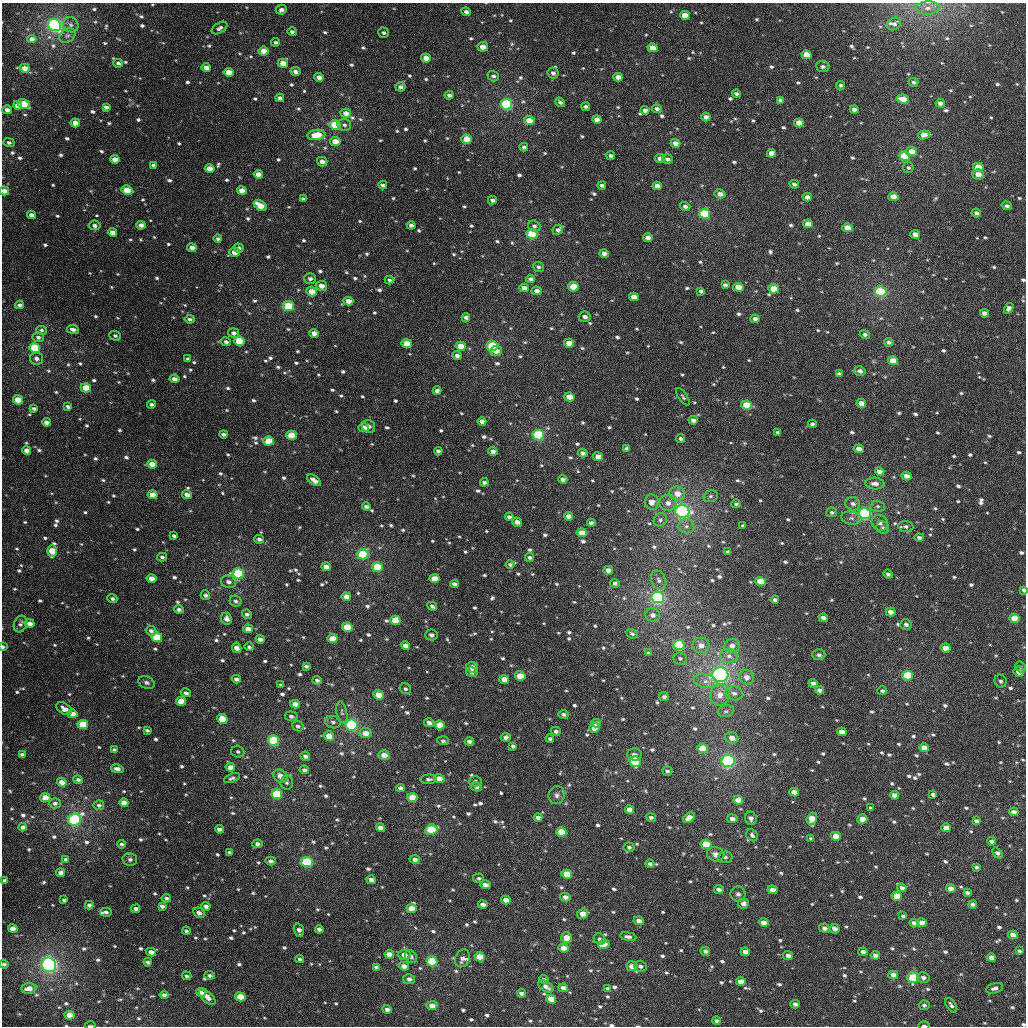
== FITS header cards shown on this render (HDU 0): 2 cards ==
NAXIS1  =                 1024
NAXIS2  =                 1024

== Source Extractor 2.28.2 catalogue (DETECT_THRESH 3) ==
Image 1024 x 1024 px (HDU 0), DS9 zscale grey, 1 PNG px = 1 image px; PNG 1028 x 1028 px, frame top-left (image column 1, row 1024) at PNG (2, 3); each listed source drawn as its Kron ellipse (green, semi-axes under 4 px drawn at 4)
Background 3010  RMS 68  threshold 204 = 3 sigma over >= 5 px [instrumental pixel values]
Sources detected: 1074; of the 1074, the 500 brightest by FLUX_AUTO listed and drawn (574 fainter detections omitted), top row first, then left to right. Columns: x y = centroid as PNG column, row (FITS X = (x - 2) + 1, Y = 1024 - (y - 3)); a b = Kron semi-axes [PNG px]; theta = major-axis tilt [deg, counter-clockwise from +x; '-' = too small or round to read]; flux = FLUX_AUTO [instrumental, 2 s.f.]
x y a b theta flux
928 8 12 6 3 3.2e+04
281 10 6 4 25 1.8e+04
466 12 5 4 - 1.7e+04
685 15 5 4 - 7.6e+04
894 24 7 5 37 1.4e+04
54 25 7 6 - 9.4e+05
71 25 8 7 - 1.6e+04
219 28 9 5 32 1.5e+04
292 32 5 4 - 1.5e+04
384 33 5 5 - 1.2e+04
67 35 8 6 35 1.5e+04
32 39 4 4 - 2.1e+04
275 42 4 4 - 1.0e+04
483 47 5 4 - 4.4e+04
652 48 5 4 - 6.3e+04
264 51 5 4 - 6.6e+04
807 55 5 4 - 7.0e+04
426 58 5 4 - 5.0e+04
118 63 5 4 - 1.1e+04
283 63 5 4 - 5.8e+04
823 66 6 5 - 1.1e+04
25 68 5 4 - 4.5e+04
206 68 5 4 - 4.0e+04
295 71 5 4 - 2.1e+04
228 72 5 4 - 5.7e+04
553 73 5 5 - 1.7e+04
493 76 6 5 - 1.3e+04
319 77 5 4 - 2.7e+04
618 77 5 4 - 4.1e+04
914 82 5 4 - 1.1e+04
841 85 5 4 - 1.2e+04
400 87 5 4 - 1.7e+04
736 94 4 3 - 1.2e+04
449 95 4 4 - 1.4e+04
280 98 4 4 - 1.7e+04
903 99 6 4 -12 6.3e+04
780 100 4 3 - 1.2e+04
560 102 5 4 - 1.2e+04
940 103 4 4 - 2.2e+04
24 104 6 5 - 1.2e+05
506 104 6 5 - 3.8e+05
18 105 4 4 - 4.1e+04
106 107 4 4 - 1.7e+04
586 107 4 3 - 1.2e+04
657 109 5 4 - 1.7e+04
7 110 4 4 - 2.1e+04
645 110 4 4 - 2.2e+04
854 110 4 4 - 2.7e+04
346 113 5 4 - 3.4e+04
706 117 4 4 - 2.6e+04
597 119 5 4 - 3.5e+04
529 120 5 4 - 6.6e+04
75 123 5 4 - 5.0e+04
799 123 5 4 - 5.0e+04
335 125 5 5 - 2.0e+05
344 125 7 6 - 1.2e+04
316 135 9 5 8 1.1e+05
924 135 6 4 7 6.4e+04
467 139 5 4 - 8.4e+04
335 141 5 4 - 5.9e+04
9 142 6 4 -15 1.1e+04
675 143 5 4 - 3.4e+04
524 147 4 4 - 1.2e+04
912 151 5 4 - 5.0e+04
771 153 5 4 - 4.0e+04
611 156 4 3 - 1.5e+04
905 156 5 4 - 2.3e+05
660 158 5 4 - 3.1e+04
115 159 5 4 - 3.9e+04
667 159 5 4 - 1.5e+04
322 162 5 5 - 2.4e+04
154 165 4 3 - 1.1e+04
978 167 5 4 - 1.1e+05
908 168 5 5 - 1.0e+04
210 169 5 4 - 6.0e+04
258 174 4 4 - 3.5e+04
978 174 6 5 - 4.1e+04
794 184 5 4 - 1.3e+04
383 185 4 3 - 1.4e+04
602 185 4 3 - 1.2e+04
657 186 5 4 - 3.5e+04
127 190 5 4 - 9.7e+04
4 191 5 4 - 4.9e+04
242 191 5 4 - 3.9e+04
720 194 5 4 - 3.0e+04
807 197 4 4 - 2.4e+04
893 197 5 4 - 5.4e+04
303 199 4 3 - 1.4e+04
492 200 4 3 - 1.3e+04
260 206 7 4 -32 8.6e+04
685 206 5 4 - 1.6e+04
1007 206 5 4 - 1.7e+04
976 213 5 4 - 1.5e+04
704 214 5 5 - 3.4e+05
31 215 4 4 - 2.1e+04
808 224 5 4 - 5.3e+04
95 225 6 5 - 1.7e+04
141 225 5 4 - 2.4e+04
411 225 4 3 - 1.5e+04
534 226 6 5 - 1.2e+04
847 228 5 4 - 6.2e+04
558 230 5 5 - 1.6e+04
112 232 4 4 - 3.6e+04
532 234 5 5 - 2.4e+05
915 234 5 4 - 3.8e+04
648 238 5 4 - 2.8e+04
218 239 4 4 - 1.1e+04
192 248 5 4 - 3.4e+04
239 248 5 4 - 1.9e+04
235 252 5 4 - 4.9e+04
604 253 5 4 - 3.0e+04
539 267 5 5 - 1.2e+04
310 279 6 5 - 1.6e+04
530 279 4 4 - 1.5e+04
389 280 4 4 - 1.1e+04
725 285 4 3 - 1.4e+04
321 286 6 5 - 3.6e+04
573 287 5 4 - 1.6e+05
738 287 5 4 - 8.4e+04
524 288 5 4 - 3.0e+04
774 289 5 4 - 1.4e+05
312 291 5 4 - 5.7e+04
537 291 5 4 - 2.4e+04
701 291 4 4 - 1.5e+04
881 292 6 5 - 5.3e+05
634 297 5 4 - 4.1e+04
348 301 5 4 - 4.7e+04
19 305 4 4 - 1.1e+04
288 306 5 5 - 1.9e+05
1009 308 5 4 - 1.9e+04
984 313 5 4 - 2.3e+04
466 317 4 4 - 1.6e+04
585 317 6 5 - 2.0e+04
190 319 5 4 - 1.3e+04
755 319 4 4 - 2.3e+04
73 329 6 4 -9 1.9e+04
41 330 5 4 - 1.0e+04
234 333 5 4 - 2.2e+04
314 333 5 4 - 3.4e+04
865 334 5 4 - 1.2e+04
115 336 6 5 - 1.1e+04
38 337 5 4 - 1.3e+04
239 341 5 5 - 1.2e+05
226 342 5 4 - 1.4e+04
889 342 5 4 - 1.4e+04
569 343 5 4 - 6.5e+04
407 344 5 4 - 9.6e+04
461 346 5 4 - 8.3e+04
492 346 5 5 - 2.5e+05
35 348 5 5 - 3.6e+05
496 351 6 5 - 3.9e+04
457 356 5 4 - 1.7e+04
36 358 6 6 - 1.9e+04
188 359 4 4 - 1.2e+04
893 361 5 4 - 8.5e+04
860 371 6 5 - 2.2e+04
839 374 4 3 - 1.3e+04
174 379 5 4 - 2.4e+04
86 388 5 4 - 9.5e+04
437 391 4 4 - 2.0e+04
569 397 5 4 - 6.3e+04
683 397 10 4 -56 1.0e+04
18 400 5 4 - 9.9e+04
861 403 5 4 - 4.5e+04
151 404 4 4 - 1.2e+04
746 405 5 4 - 1.1e+05
68 406 4 3 - 1.3e+04
34 408 4 3 - 1.0e+04
693 420 5 4 - 2.5e+04
482 421 4 4 - 2.2e+04
46 422 4 4 - 2.2e+04
812 424 4 3 - 1.2e+04
369 426 7 6 - 1.5e+04
364 428 5 4 - 3.3e+04
778 432 4 3 - 1.1e+04
223 434 4 3 - 1.3e+04
291 435 5 4 - 1.4e+05
538 435 6 5 - 3.6e+05
681 438 4 4 - 1.4e+04
269 441 5 4 - 9.1e+04
627 448 4 3 - 1.3e+04
859 449 5 4 - 3.9e+04
26 450 4 4 - 2.8e+04
438 451 4 4 - 1.4e+04
493 451 4 4 - 2.1e+04
583 453 5 4 - 1.9e+04
598 457 5 4 - 4.6e+04
152 464 5 4 - 5.4e+04
880 471 5 4 - 3.6e+04
907 476 5 4 - 3.2e+04
563 479 4 4 - 2.1e+04
314 480 8 4 -35 3.1e+04
484 482 4 3 - 1.3e+04
875 484 9 6 -4 2.8e+04
677 494 8 7 - 5.1e+04
153 495 5 4 - 5.8e+04
187 495 5 4 - 2.8e+04
711 496 7 5 15 1.2e+04
652 502 7 7 - 3.7e+04
668 503 8 7 - 3.3e+04
736 504 5 4 - 1.0e+04
853 504 7 6 - 2.1e+04
366 506 4 3 - 1.5e+04
878 506 7 5 -2 1.1e+04
682 511 7 6 - 9.0e+05
832 512 5 5 - 1.2e+04
865 513 6 5 - 5.6e+05
569 516 4 4 - 3.3e+04
509 517 4 3 - 1.5e+04
851 518 10 6 -10 2.0e+04
660 520 7 6 - 1.3e+04
517 522 5 4 - 2.7e+04
591 523 4 4 - 1.9e+04
880 523 9 7 -41 2.3e+04
686 526 8 7 - 1.9e+04
743 526 4 3 - 1.2e+04
906 526 7 5 -8 1.6e+04
883 528 7 6 - 1.0e+04
582 533 5 4 - 7.2e+04
174 536 4 3 - 1.1e+04
919 537 4 4 - 1.4e+04
259 539 5 4 - 1.7e+04
52 551 6 5 - 1.3e+05
727 552 4 3 - 1.1e+04
363 554 5 5 - 3.4e+05
162 557 5 4 - 1.0e+04
530 557 4 3 - 1.4e+04
510 565 4 4 - 1.1e+04
326 567 5 4 - 3.3e+04
377 567 5 5 - 1.9e+05
608 570 5 4 - 3.3e+04
238 573 5 5 - 4.9e+05
888 574 5 4 - 1.2e+04
151 579 5 4 - 4.5e+04
434 579 5 4 - 7.6e+04
659 580 10 7 -65 2.2e+04
761 581 5 4 - 1.1e+05
228 582 7 6 - 2.3e+04
615 583 5 4 - 1.2e+04
454 584 4 4 - 1.8e+04
1024 590 4 3 - 1.5e+04
205 595 5 4 - 1.3e+04
346 597 5 4 - 3.8e+04
658 598 6 5 - 8.6e+05
112 599 5 4 - 1.1e+04
775 600 4 3 - 1.6e+04
236 601 6 5 - 1.3e+04
432 606 5 3 - 1.3e+04
179 609 5 4 - 1.6e+04
891 612 5 4 - 3.9e+04
247 614 5 4 - 1.5e+04
653 615 7 6 - 2.3e+04
823 618 5 4 - 2.6e+04
1014 618 5 4 - 8.3e+04
226 619 6 5 - 2.9e+04
395 620 5 4 - 1.3e+05
20 624 8 6 68 1.5e+04
30 624 5 4 - 3.0e+04
906 624 6 5 - 1.6e+04
347 627 5 4 - 1.0e+05
248 629 5 4 - 3.7e+04
151 631 5 5 - 1.8e+04
632 634 6 4 -25 1.2e+04
431 635 6 5 - 1.8e+04
157 637 5 4 - 2.1e+05
260 639 4 4 - 2.2e+04
333 639 5 4 - 9.9e+04
679 645 6 5 - 2.3e+05
701 645 8 7 - 3.6e+04
405 646 4 4 - 4.0e+04
732 646 8 7 - 2.5e+04
3 647 4 3 - 1.0e+04
249 647 4 4 - 1.0e+04
237 648 5 4 - 2.7e+04
946 648 5 4 - 6.2e+04
649 653 4 4 - 1.1e+04
819 655 6 5 - 1.1e+04
729 656 9 7 -3 2.4e+04
680 658 7 6 - 1.2e+04
306 666 4 3 - 1.1e+04
472 667 6 5 - 4.0e+04
1021 667 5 5 - 1.0e+04
472 672 6 5 - 2.1e+04
1019 672 5 5 - 4.1e+04
720 675 8 7 - 1.1e+06
520 676 5 4 - 9.9e+04
908 676 5 5 - 3.2e+05
746 677 8 7 - 3.2e+04
236 679 4 4 - 1.6e+04
504 679 5 4 - 5.2e+04
317 680 4 4 - 1.2e+04
706 681 12 7 -11 3.1e+04
1001 681 6 6 - 1.4e+04
146 682 8 6 -23 1.3e+04
813 683 4 4 - 2.0e+04
281 685 4 3 - 1.1e+04
405 689 6 5 - 1.0e+04
820 690 4 4 - 2.6e+04
882 691 5 4 - 1.1e+04
186 693 5 3 - 1.2e+04
734 693 8 7 - 2.3e+04
378 695 5 4 - 5.9e+04
720 695 11 10 - 4.9e+04
664 696 5 4 - 1.3e+04
181 701 5 4 - 9.4e+04
295 704 5 4 - 4.4e+04
64 709 8 5 -31 2.8e+04
726 711 8 6 13 1.3e+04
342 712 11 5 -79 1.4e+04
72 714 5 4 - 4.2e+04
564 714 5 4 - 1.3e+04
291 716 6 5 - 1.4e+04
222 719 5 4 - 1.2e+05
333 722 8 6 -17 1.6e+04
429 723 5 4 - 2.3e+04
596 723 5 4 - 3.0e+04
83 724 5 4 - 1.5e+05
352 725 6 5 - 5.1e+05
440 725 5 4 - 9.7e+04
298 726 6 5 - 1.4e+04
594 728 5 5 - 4.4e+04
147 730 4 3 - 1.0e+04
556 731 5 4 - 1.5e+04
842 732 5 4 - 4.8e+04
366 733 6 5 - 5.5e+04
329 736 5 4 - 7.1e+04
506 737 5 4 - 1.7e+04
732 738 7 5 -20 3.8e+04
550 739 4 3 - 1.1e+04
273 740 6 5 - 2.9e+05
443 741 5 4 - 1.1e+04
469 742 4 3 - 2.0e+04
513 746 4 4 - 1.2e+04
924 748 5 4 - 4.8e+04
703 749 5 4 - 1.3e+05
114 750 4 3 - 1.1e+04
238 752 6 6 - 1.3e+04
634 754 7 6 - 1.8e+04
22 755 4 4 - 1.6e+04
384 755 5 5 - 5.4e+04
305 756 5 4 - 1.6e+04
635 761 5 5 - 2.7e+05
728 761 6 6 - 6.0e+05
230 767 5 4 - 4.4e+04
117 769 6 4 -13 2.5e+04
304 770 4 4 - 1.4e+04
667 771 5 4 - 1.2e+04
280 776 7 6 - 4.2e+04
232 778 8 4 21 1.3e+04
439 778 5 4 - 4.4e+04
428 779 8 5 2 1.3e+04
78 780 5 4 - 1.3e+04
475 781 6 5 - 1.1e+04
62 782 5 4 - 4.0e+04
287 782 7 6 - 1.2e+04
476 787 5 4 - 1.8e+04
400 788 5 4 - 2.2e+04
794 792 5 4 - 4.1e+04
277 794 5 5 - 3.2e+05
933 794 4 3 - 1.3e+04
557 795 9 8 - 1.9e+04
894 795 4 4 - 3.1e+04
412 797 5 4 - 8.0e+04
45 798 5 4 - 8.2e+04
738 800 5 4 - 6.2e+04
55 803 6 5 - 1.5e+04
124 803 4 4 - 3.2e+04
99 805 5 4 - 1.1e+04
871 808 4 4 - 1.1e+04
629 810 4 4 - 4.2e+04
1014 812 5 4 - 2.4e+04
538 817 4 4 - 1.8e+04
651 817 5 4 - 1.3e+04
689 818 6 4 34 4.1e+04
751 818 7 6 - 2.0e+04
732 819 5 4 - 2.5e+04
812 819 6 5 - 7.9e+04
862 819 5 5 - 4.8e+04
75 820 6 6 - 7.2e+05
976 821 4 3 - 1.5e+04
23 827 4 4 - 2.0e+04
381 828 4 4 - 3.7e+04
946 828 5 4 - 4.0e+04
219 829 4 4 - 1.9e+04
431 830 6 5 - 2.0e+05
561 832 5 4 - 1.4e+05
752 835 6 5 - 1.4e+04
836 836 5 4 - 9.2e+04
811 839 4 3 - 1.0e+04
991 841 4 4 - 1.7e+04
122 844 4 4 - 1.0e+04
257 844 5 4 - 1.6e+04
706 844 5 4 - 1.7e+05
629 847 5 5 - 1.4e+04
230 852 4 3 - 1.0e+04
998 853 6 4 -52 1.8e+04
716 854 9 7 -16 2.9e+04
725 857 7 5 3 1.3e+04
130 859 7 6 - 1.2e+04
415 859 5 4 - 1.9e+04
66 860 4 4 - 1.8e+04
271 861 5 4 - 1.6e+04
307 862 6 5 - 3.2e+05
650 864 4 4 - 1.3e+04
976 867 4 3 - 1.1e+04
61 873 4 4 - 2.8e+04
567 874 5 4 - 1.2e+05
479 878 5 5 - 1.1e+04
371 880 4 4 - 2.7e+04
5 881 4 3 - 1.7e+04
485 885 5 4 - 2.6e+04
902 888 4 4 - 1.5e+04
951 889 5 4 - 5.4e+04
719 890 4 4 - 2.2e+04
772 890 5 4 - 3.7e+04
967 893 4 3 - 1.3e+04
738 894 8 7 - 1.7e+04
897 896 5 4 - 1.1e+05
565 897 5 4 - 2.7e+04
166 898 5 4 - 1.1e+04
64 900 4 3 - 1.1e+04
506 900 5 4 - 4.2e+04
483 904 4 4 - 2.5e+04
743 904 5 5 - 2.3e+04
973 904 4 4 - 1.5e+04
89 905 4 4 - 1.4e+04
162 906 4 4 - 1.6e+04
206 906 4 4 - 2.2e+04
411 908 5 4 - 6.7e+04
136 909 4 4 - 1.5e+04
106 912 6 4 -3 1.7e+04
199 913 6 5 - 2.0e+04
583 914 6 5 - 4.4e+04
903 916 4 3 - 1.1e+04
639 921 5 4 - 2.7e+04
764 923 5 4 - 4.1e+04
914 923 4 4 - 2.2e+04
922 923 5 4 - 4.2e+04
824 928 5 4 - 2.0e+04
13 929 5 4 - 4.4e+04
319 929 4 4 - 2.0e+04
834 929 5 4 - 2.7e+04
299 930 7 4 -75 2.2e+04
186 931 4 4 - 1.0e+04
1013 935 5 4 - 3.9e+04
628 937 8 4 -8 1.8e+04
567 938 5 5 - 6.0e+04
600 939 6 5 - 1.6e+04
604 944 6 4 9 5.3e+04
564 948 5 4 - 5.5e+04
705 951 5 4 - 1.5e+04
1019 951 4 3 - 1.2e+04
151 952 5 4 - 3.2e+04
745 952 5 4 - 3.6e+04
863 952 4 4 - 2.4e+04
389 954 5 4 - 4.4e+04
404 955 6 5 - 3.5e+04
875 955 4 4 - 2.4e+04
788 956 5 4 - 2.2e+04
411 957 7 5 -48 1.2e+04
480 957 5 4 - 1.2e+05
463 958 9 7 64 2.6e+04
991 958 5 4 - 3.8e+04
300 959 4 4 - 1.1e+04
432 961 5 5 - 2.6e+05
148 962 4 3 - 1.5e+04
4 964 5 4 - 1.1e+04
49 965 7 7 - 9.2e+05
404 966 5 4 - 2.9e+04
632 966 5 5 - 4.2e+04
641 966 6 5 - 1.5e+04
376 967 4 3 - 1.3e+04
210 975 5 4 - 1.2e+04
893 975 5 4 - 3.5e+04
187 976 5 4 - 1.1e+04
913 977 6 5 - 1.3e+05
923 978 6 5 - 1.8e+04
409 979 6 5 - 2.0e+04
544 979 5 4 - 1.2e+04
741 981 4 4 - 4.1e+04
546 986 8 5 -33 2.7e+04
29 988 7 5 4 4.8e+04
563 988 5 4 - 2.3e+04
608 988 4 4 - 1.1e+04
995 988 9 5 15 2.0e+04
201 992 5 4 - 1.9e+04
521 993 4 3 - 1.7e+04
164 995 4 4 - 1.7e+04
207 997 10 5 -43 4.4e+04
240 997 5 4 - 1.1e+05
551 999 5 4 - 9.7e+04
795 1004 4 4 - 2.3e+04
924 1005 5 5 - 1.3e+04
951 1005 8 4 -55 1.6e+04
432 1006 5 4 - 5.3e+04
387 1009 5 4 - 1.7e+04
69 1015 5 4 - 6.1e+04
717 1021 4 3 - 1.3e+04
90 1026 5 2 - 1.1e+04
924 1026 6 3 -2 1.4e+04
At the frame edge (FLAGS 8, measured only in part): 7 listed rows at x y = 4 191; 1024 590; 3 647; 5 881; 4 964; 90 1026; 924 1026
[574 fainter detections neither listed nor drawn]

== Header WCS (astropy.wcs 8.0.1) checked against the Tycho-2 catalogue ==
Header WCS as astropy/WCSLIB reads it (applying the file's SIP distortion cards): RA---TAN-SIP/DEC--TAN-SIP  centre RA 01:53:25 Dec +35:29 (28.36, +35.48 deg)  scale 8.67 arcsec/px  FOV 148.0' x 148.0'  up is +178 deg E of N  parity flipped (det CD > 0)
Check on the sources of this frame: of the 60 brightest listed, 59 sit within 11.9 arcsec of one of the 180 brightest Tycho-2 stars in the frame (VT <= 11.02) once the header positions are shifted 0.30 arcsec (0.30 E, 0.05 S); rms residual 3.98 arcsec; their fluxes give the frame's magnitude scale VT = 22.86 - 2.5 log10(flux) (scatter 0.19 mag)
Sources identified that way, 320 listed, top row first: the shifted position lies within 11.9 arcsec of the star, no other Tycho-2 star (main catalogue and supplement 1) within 23.8 arcsec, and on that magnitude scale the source's flux lands within +1.5 / -3 mag of the star's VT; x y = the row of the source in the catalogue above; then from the Tycho-2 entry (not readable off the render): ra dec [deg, ICRS J2000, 3 dp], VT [Tycho-2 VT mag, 2 dp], TYC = Tycho-2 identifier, HIP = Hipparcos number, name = IAU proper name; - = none
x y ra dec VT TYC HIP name
281 10 29.090 +34.286 11.98 2315-350-1 - -
685 15 27.915 +34.262 10.29 2315-256-1 - -
54 25 29.750 +34.340 7.68 2316-1422-1 9257 -
32 39 29.816 +34.375 11.59 2316-965-1 - -
483 47 28.500 +34.358 11.06 2315-1551-1 - -
652 48 28.005 +34.344 10.42 2315-962-1 - -
264 51 29.138 +34.387 10.75 2315-1549-1 - -
807 55 27.555 +34.343 10.34 2315-76-1 - -
426 58 28.664 +34.391 11.57 2315-1502-1 - -
25 68 29.834 +34.446 10.76 2316-1042-1 - -
206 68 29.304 +34.432 11.01 2316-1543-1 - -
295 71 29.043 +34.434 11.72 2315-1332-1 - -
228 72 29.239 +34.441 11.08 2315-1355-1 - -
553 73 28.292 +34.415 11.94 2315-1422-1 - -
319 77 28.974 +34.446 11.32 2315-1491-1 - -
618 77 28.101 +34.418 11.06 2315-1452-1 - -
914 82 27.239 +34.396 12.30 2315-1450-1 - -
400 87 28.736 +34.462 11.65 2315-1517-1 - -
736 94 27.755 +34.444 12.39 2315-1344-1 - -
449 95 28.592 +34.478 13.14 2315-1345-1 - -
280 98 29.087 +34.499 11.66 2315-1250-1 - -
903 99 27.267 +34.439 11.07 2315-1494-1 - -
780 100 27.626 +34.455 11.80 2315-1331-1 - -
560 102 28.267 +34.484 12.59 2315-1244-1 - -
940 103 27.158 +34.444 12.69 2315-1330-1 - -
24 104 29.834 +34.532 9.84 2316-990-1 - -
506 104 28.425 +34.494 8.48 2315-1164-1 - -
18 105 29.852 +34.536 11.02 2316-513-1 - -
106 107 29.593 +34.534 12.15 2316-919-1 - -
586 107 28.193 +34.492 12.46 2315-1204-1 - -
657 109 27.985 +34.490 12.04 2315-1282-1 - -
7 110 29.882 +34.547 11.56 2316-522-1 - -
645 110 28.019 +34.495 12.05 2315-1505-1 - -
854 110 27.408 +34.470 11.90 2315-1334-1 - -
346 113 28.892 +34.530 11.29 2315-1295-1 - -
706 117 27.840 +34.504 11.74 2315-1169-1 - -
597 119 28.158 +34.522 10.99 2315-1140-1 - -
529 120 28.356 +34.531 10.89 2315-1068-1 - -
75 123 29.682 +34.574 10.69 2316-275-1 - -
799 123 27.567 +34.508 10.70 2315-1350-1 - -
335 125 28.923 +34.559 9.55 2315-1231-1 - -
924 135 27.202 +34.522 10.90 2315-1267-1 - -
467 139 28.537 +34.582 10.48 2315-1428-1 - -
335 141 28.921 +34.599 10.50 2315-1262-1 - -
675 143 27.926 +34.571 11.16 2315-1266-1 - -
524 147 28.368 +34.596 11.73 2315-1518-1 - -
912 151 27.235 +34.564 11.00 2315-1476-1 - -
771 153 27.643 +34.585 11.10 2315-1201-1 - -
611 156 28.114 +34.608 12.42 2315-1112-1 - -
905 156 27.254 +34.575 9.64 2315-1060-1 - -
660 158 27.968 +34.609 11.30 2315-1106-1 - -
115 159 29.563 +34.659 11.37 2316-755-1 - -
667 159 27.947 +34.610 12.41 2315-1103-1 - -
322 162 28.957 +34.649 11.74 2315-1182-1 - -
978 167 27.038 +34.594 10.62 2315-1017-1 - -
210 169 29.285 +34.675 10.53 2316-1263-1 - -
258 174 29.142 +34.684 11.14 2315-1155-1 - -
978 174 27.036 +34.610 11.04 2315-1348-1 - -
794 184 27.573 +34.656 11.46 2315-939-1 - -
383 185 28.778 +34.700 12.11 2315-1463-1 - -
657 186 27.973 +34.676 11.36 2315-1170-1 - -
127 190 29.526 +34.732 10.09 2316-1399-1 - -
4 191 29.884 +34.742 11.20 2316-466-1 - -
242 191 29.189 +34.725 11.01 2315-1045-1 - -
720 194 27.788 +34.688 11.10 2315-1146-1 - -
893 197 27.281 +34.675 11.03 2315-817-1 - -
260 206 29.132 +34.760 10.60 2315-1445-1 - -
685 206 27.890 +34.722 11.76 2315-961-1 - -
1007 206 26.948 +34.682 12.08 2302-1018-1 - -
976 213 27.035 +34.703 11.81 2315-1109-1 - -
704 214 27.831 +34.738 9.17 2315-779-1 - -
31 215 29.803 +34.798 11.61 2316-1144-1 - -
808 224 27.526 +34.750 10.73 2315-901-1 - -
141 225 29.481 +34.816 11.63 2316-1325-1 - -
847 228 27.411 +34.755 10.39 2315-955-1 - -
558 230 28.259 +34.791 11.80 2315-981-1 - -
112 232 29.565 +34.835 11.32 2316-70-1 - -
532 234 28.334 +34.804 8.95 2315-1405-1 - -
915 234 27.212 +34.762 11.20 2315-1479-1 - -
648 238 27.994 +34.801 11.35 2315-1100-1 - -
192 248 29.330 +34.866 11.24 2316-989-1 - -
235 252 29.205 +34.873 10.80 2315-637-1 - -
604 253 28.121 +34.844 11.21 2315-727-1 - -
539 267 28.311 +34.883 12.62 2315-1302-1 - -
310 279 28.981 +34.931 11.86 2315-1129-1 - -
725 285 27.761 +34.906 12.32 2315-433-1 - -
321 286 28.946 +34.948 11.08 2315-737-1 - -
573 287 28.207 +34.927 10.10 2315-1336-1 - -
738 287 27.722 +34.911 10.63 2315-1092-1 - -
524 288 28.351 +34.935 11.18 2315-1046-1 - -
774 289 27.618 +34.910 10.01 2315-1261-1 - -
312 291 28.975 +34.962 10.35 2315-831-1 - -
537 291 28.314 +34.940 11.30 2315-1229-1 - -
701 291 27.831 +34.924 12.35 2315-1435-1 - -
881 292 27.304 +34.904 8.42 2315-151-1 8471 -
634 297 28.028 +34.945 11.00 2315-263-1 - -
348 301 28.865 +34.982 10.69 2315-1457-1 - -
288 306 29.041 +34.999 9.27 2315-599-1 9023 -
1009 308 26.924 +34.926 12.43 2302-13-1 - -
984 313 26.996 +34.943 12.02 2302-592-1 - -
585 317 28.169 +34.998 11.53 2315-229-1 - -
190 319 29.331 +35.039 11.96 2316-340-1 - -
755 319 27.669 +34.984 11.70 2315-1366-1 - -
73 329 29.672 +35.072 12.60 2316-831-1 - -
38 337 29.774 +35.092 11.78 2316-539-1 - -
889 342 27.274 +35.025 12.40 2315-1061-1 - -
569 343 28.212 +35.063 10.56 2315-73-1 - -
407 344 28.689 +35.080 10.21 2315-1051-1 - -
461 346 28.530 +35.081 11.19 2315-917-1 - -
492 346 28.438 +35.078 9.05 2315-141-1 - -
35 348 29.783 +35.118 9.52 2316-723-1 - -
496 351 28.425 +35.089 10.95 2315-61-1 - -
457 356 28.540 +35.103 12.11 2315-33-1 - -
36 358 29.778 +35.144 12.40 2316-535-1 - -
188 359 29.333 +35.134 12.08 2316-399-1 - -
893 361 27.257 +35.069 10.11 2315-157-1 - -
860 371 27.353 +35.097 11.85 2315-795-1 - -
839 374 27.413 +35.107 11.88 2315-1159-1 - -
86 388 29.630 +35.211 10.22 2316-125-1 - -
569 397 28.205 +35.192 10.92 2315-491-1 - -
18 400 29.829 +35.244 10.42 2316-154-1 - -
861 403 27.344 +35.176 10.96 2315-941-1 - -
746 405 27.682 +35.193 9.66 2315-1079-1 - -
693 420 27.836 +35.236 11.31 2315-191-1 - -
482 421 28.459 +35.260 11.89 2315-905-1 - -
812 424 27.485 +35.231 12.06 2315-475-1 - -
364 428 28.807 +35.286 11.36 2315-1055-1 - -
778 432 27.586 +35.256 12.85 2315-555-1 - -
223 434 29.221 +35.313 12.68 2315-1056-1 - -
291 435 29.019 +35.310 10.24 2315-325-1 - -
538 435 28.292 +35.287 8.55 2315-747-1 - -
681 438 27.871 +35.281 11.80 2315-333-1 - -
269 441 29.085 +35.325 10.59 2315-31-1 - -
627 448 28.029 +35.310 12.64 2315-25-1 - -
859 449 27.345 +35.285 11.25 2315-287-1 - -
26 450 29.800 +35.365 11.59 2316-525-1 - -
438 451 28.584 +35.336 12.29 2315-531-1 - -
493 451 28.423 +35.331 11.56 2315-1093-1 - -
583 453 28.158 +35.327 11.59 2315-509-1 - -
598 457 28.112 +35.333 10.77 2315-1349-1 - -
152 464 29.428 +35.390 10.97 2316-605-1 - -
880 471 27.279 +35.337 11.15 2315-947-1 - -
907 476 27.200 +35.344 11.33 2315-435-1 - -
563 479 28.214 +35.392 11.57 2315-549-1 - -
677 494 27.874 +35.414 11.01 2315-259-1 - -
153 495 29.424 +35.464 10.51 2316-792-1 - -
668 503 27.899 +35.437 12.02 2315-1202-1 - -
736 504 27.699 +35.432 12.06 2315-833-1 - -
853 504 27.354 +35.418 12.53 2315-365-1 - -
366 506 28.792 +35.475 11.71 2315-985-1 - -
682 511 27.857 +35.456 7.72 2315-839-1 8640 -
865 513 27.317 +35.440 8.22 2315-1048-1 8476 -
569 516 28.192 +35.480 11.04 2315-561-1 - -
509 517 28.368 +35.487 11.56 2315-153-1 - -
517 522 28.344 +35.498 11.41 2315-711-1 - -
591 523 28.124 +35.493 11.71 2315-99-1 - -
743 526 27.675 +35.484 11.94 2315-91-1 - -
906 526 27.194 +35.466 12.35 2315-949-1 - -
582 533 28.151 +35.518 10.36 2315-667-1 - -
259 539 29.105 +35.563 12.09 2315-71-1 - -
52 551 29.717 +35.606 10.26 2316-1439-1 - -
363 554 28.797 +35.591 9.12 2315-237-1 - -
530 557 28.302 +35.583 11.85 2315-403-1 - -
326 567 28.904 +35.623 11.56 2315-597-1 - -
377 567 28.752 +35.620 9.66 2315-571-1 - -
608 570 28.068 +35.605 11.06 2315-761-1 - -
238 573 29.163 +35.647 8.78 2319-1514-1 9060 -
888 574 27.239 +35.583 12.48 2315-169-1 - -
151 579 29.420 +35.666 10.95 2320-922-1 - -
434 579 28.582 +35.643 10.81 2319-1397-1 - -
761 581 27.616 +35.616 10.18 2315-1158-1 - -
454 584 28.522 +35.654 12.02 2319-1621-1 - -
1024 590 26.834 +35.604 11.60 2302-1010-1 - -
346 597 28.841 +35.694 10.87 2319-1552-1 - -
658 598 27.918 +35.666 7.93 2319-1523-1 8673 -
179 609 29.337 +35.738 11.87 2320-1352-1 - -
1014 618 26.858 +35.673 10.22 2306-265-1 - -
226 619 29.195 +35.757 11.64 2319-1791-1 - -
395 620 28.693 +35.747 10.08 2319-1454-1 - -
30 624 29.778 +35.783 12.10 2320-1326-1 - -
906 624 27.179 +35.702 12.42 2319-671-1 - -
347 627 28.835 +35.767 10.01 2319-1379-1 - -
248 629 29.129 +35.780 11.46 2319-1730-1 - -
151 631 29.418 +35.791 12.81 2320-1018-1 - -
157 637 29.400 +35.807 9.66 2320-400-1 - -
333 639 28.877 +35.797 10.64 2319-1507-1 - -
679 645 27.849 +35.778 9.08 2319-1751-1 - -
701 645 27.783 +35.777 11.89 2319-1744-1 - -
405 646 28.660 +35.807 11.41 2319-1370-1 - -
732 646 27.690 +35.773 11.78 2319-1424-1 - -
946 648 27.058 +35.754 10.95 2319-22-1 - -
472 667 28.460 +35.853 11.19 2319-985-1 - -
1021 667 26.832 +35.788 12.02 2306-29-1 - -
472 672 28.461 +35.864 12.10 2319-1426-1 - -
1019 672 26.837 +35.800 11.03 2306-595-1 - -
720 675 27.721 +35.845 7.18 2319-1293-1 8591 -
520 676 28.316 +35.869 10.27 2319-1300-1 - -
908 676 27.166 +35.825 9.28 2319-1405-1 - -
746 677 27.644 +35.848 11.18 2319-1382-1 - -
236 679 29.159 +35.901 12.23 2319-1257-1 - -
504 679 28.363 +35.879 11.09 2319-1325-1 - -
813 683 27.446 +35.855 11.67 2319-523-1 - -
281 685 29.026 +35.912 12.06 2319-1771-1 - -
820 690 27.425 +35.871 11.31 2319-1309-1 - -
378 695 28.735 +35.927 10.31 2319-1458-1 - -
720 695 27.720 +35.892 11.89 2319-479-1 - -
181 701 29.322 +35.959 11.02 2320-20-1 - -
295 704 28.982 +35.957 11.06 2319-1782-1 - -
64 709 29.665 +35.986 12.11 2320-812-1 - -
72 714 29.643 +35.996 11.37 2320-902-1 - -
564 714 28.182 +35.957 12.24 2319-567-1 - -
222 719 29.197 +35.999 10.45 2319-785-1 - -
596 723 28.084 +35.975 11.07 2319-1565-1 - -
83 724 29.611 +36.022 9.61 2320-862-1 - -
352 725 28.812 +36.002 8.23 2319-1419-1 8948 -
440 725 28.550 +35.994 10.54 2319-583-1 - -
594 728 28.090 +35.986 11.54 2319-1326-1 - -
842 732 27.353 +35.968 10.95 2319-1509-1 - -
366 733 28.769 +36.021 11.11 2319-1494-1 - -
329 736 28.878 +36.031 11.09 2319-1407-1 - -
506 737 28.353 +36.019 12.28 2319-1688-1 - -
732 738 27.679 +35.996 11.13 2319-1446-1 - -
469 742 28.459 +36.032 11.78 2319-815-1 - -
924 748 27.105 +35.996 10.85 2319-1125-1 - -
703 749 27.764 +36.024 9.95 2319-1087-1 - -
384 755 28.712 +36.072 10.60 2319-1315-1 - -
635 761 27.964 +36.063 9.34 2319-1678-1 - -
728 761 27.687 +36.051 7.90 2319-437-1 8581 -
230 767 29.168 +36.114 11.38 2319-211-1 - -
117 769 29.504 +36.126 11.98 2320-570-1 - -
304 770 28.947 +36.115 12.38 2319-419-1 - -
280 776 29.018 +36.131 12.18 2319-669-1 - -
439 778 28.545 +36.124 11.15 2319-643-1 - -
62 782 29.669 +36.162 11.02 2320-762-1 - -
476 787 28.433 +36.140 11.63 2319-1580-1 - -
794 792 27.485 +36.119 11.34 2319-1566-1 - -
277 794 29.027 +36.175 9.20 2319-1203-1 - -
894 795 27.186 +36.114 11.05 2319-1296-1 - -
412 797 28.623 +36.172 10.37 2319-1107-1 - -
45 798 29.717 +36.201 10.18 2320-1228-1 - -
738 800 27.651 +36.144 10.86 2319-1105-1 - -
124 803 29.483 +36.207 11.00 2320-476-1 - -
629 810 27.974 +36.179 11.64 2319-483-1 - -
1014 812 26.829 +36.138 11.51 2306-1393-1 - -
689 818 27.794 +36.191 11.68 2319-275-1 - -
732 819 27.666 +36.190 11.43 2319-1393-1 - -
812 819 27.429 +36.180 10.19 2319-1305-1 - -
862 819 27.278 +36.175 10.85 2319-947-1 - -
75 820 29.629 +36.252 8.13 2320-68-1 9217 -
23 827 29.782 +36.273 11.35 2320-558-1 - -
381 828 28.714 +36.248 10.88 2319-809-1 - -
946 828 27.028 +36.186 11.13 2319-45-1 - -
219 829 29.195 +36.264 12.11 2319-1410-1 - -
431 830 28.563 +36.248 9.21 2319-1713-1 - -
561 832 28.174 +36.240 10.02 2319-745-1 - -
836 836 27.355 +36.220 10.59 2319-1643-1 - -
991 841 26.890 +36.212 11.97 2306-1193-1 - -
706 844 27.741 +36.255 9.92 2319-1575-1 - -
998 853 26.871 +36.239 11.70 2306-1123-1 - -
271 861 29.039 +36.337 11.85 2319-365-1 - -
61 873 29.666 +36.380 11.48 2320-314-1 - -
567 874 28.151 +36.343 10.19 2319-1119-1 8753 -
371 880 28.736 +36.373 11.46 2319-185-1 - -
5 881 29.832 +36.403 12.09 2320-500-1 - -
485 885 28.397 +36.374 12.27 2319-119-1 - -
951 889 27.003 +36.331 10.77 2319-56-1 - -
719 890 27.696 +36.362 11.40 2319-1721-1 - -
772 890 27.536 +36.356 11.34 2319-753-1 - -
897 896 27.164 +36.356 10.02 2319-939-1 - -
565 897 28.155 +36.397 11.39 2319-633-1 - -
506 900 28.332 +36.410 11.56 2319-413-1 - -
483 904 28.400 +36.423 11.75 2319-685-1 - -
973 904 26.936 +36.366 12.05 2306-941-1 - -
411 908 28.613 +36.439 10.36 2319-1434-1 - -
136 909 29.439 +36.461 12.29 2320-88-1 - -
199 913 29.247 +36.468 12.09 2319-1650-1 - -
583 914 28.100 +36.435 11.10 2319-319-1 - -
764 923 27.557 +36.436 11.31 2319-473-1 - -
922 923 27.085 +36.417 11.11 2319-88-1 - -
824 928 27.375 +36.443 11.76 2319-1147-1 - -
13 929 29.805 +36.518 10.77 2320-216-1 - -
319 929 28.887 +36.497 12.84 2319-639-1 - -
834 929 27.345 +36.443 11.34 2319-1546-1 - -
186 931 29.285 +36.511 12.65 2320-886-1 - -
1013 935 26.811 +36.434 11.21 2306-1522-1 - -
567 938 28.145 +36.494 10.69 2319-343-1 - -
604 944 28.031 +36.506 11.08 2319-901-1 - -
564 948 28.153 +36.520 10.79 2319-1285-1 - -
705 951 27.728 +36.512 12.76 2319-717-1 - -
1019 951 26.789 +36.471 12.20 2306-1100-1 - -
151 952 29.388 +36.565 11.37 2320-176-1 - -
745 952 27.609 +36.509 11.69 2319-1312-1 - -
863 952 27.256 +36.495 11.73 2319-351-1 - -
389 954 28.674 +36.551 10.77 2319-735-1 - -
404 955 28.629 +36.552 11.19 2319-771-1 - -
788 956 27.480 +36.513 11.60 2319-121-1 - -
480 957 28.403 +36.549 10.19 2319-803-1 - -
463 958 28.455 +36.554 12.20 2319-1401-1 - -
991 958 26.872 +36.492 11.28 2306-805-1 - -
300 959 28.943 +36.570 12.28 2319-323-1 - -
432 961 28.545 +36.564 9.37 2319-231-1 - -
49 965 29.694 +36.603 7.33 2320-1752-1 9239 -
632 966 27.946 +36.556 11.30 2319-611-1 - -
210 975 29.210 +36.617 12.32 2319-1378-1 - -
893 975 27.162 +36.547 11.03 2319-1474-1 - -
913 977 27.103 +36.550 9.46 2319-19-1 - -
741 981 27.618 +36.580 11.39 2319-227-1 - -
546 986 28.202 +36.613 11.60 2319-695-1 - -
29 988 29.750 +36.661 11.43 2320-1415-1 - -
563 988 28.149 +36.615 11.40 2319-1053-1 - -
995 988 26.853 +36.564 11.95 2306-404-1 - -
201 992 29.235 +36.659 11.81 2319-1282-1 - -
240 997 29.117 +36.666 11.35 2319-1562-1 - -
551 999 28.184 +36.643 10.46 2319-183-1 - -
795 1004 27.452 +36.629 11.69 2319-1005-1 - -
432 1006 28.540 +36.671 10.85 2319-1655-1 - -
387 1009 28.675 +36.684 11.74 2319-1604-1 - -
69 1015 29.627 +36.722 11.40 2320-1439-1 - -
717 1021 27.684 +36.678 12.17 2319-1740-1 - -
924 1026 27.062 +36.668 10.95 2319-58-1 - -